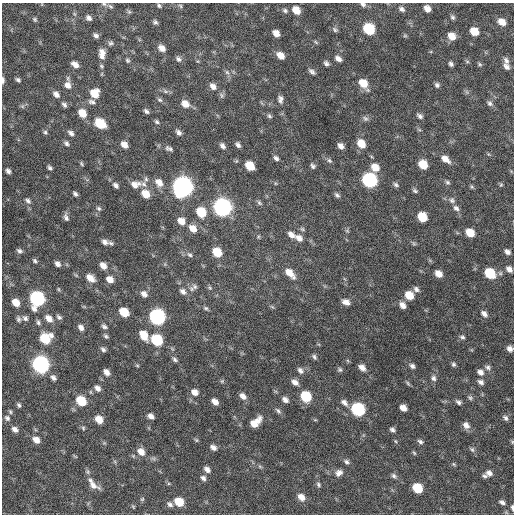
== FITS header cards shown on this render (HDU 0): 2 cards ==
NAXIS1  =                  512 / Axis length
NAXIS2  =                  512 / Axis length

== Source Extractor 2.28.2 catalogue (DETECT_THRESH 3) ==
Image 512 x 512 px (HDU 0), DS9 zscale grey, 1 PNG px = 1 image px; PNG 516 x 516 px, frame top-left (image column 1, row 512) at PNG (2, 3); no overlay
Background 287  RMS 18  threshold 53.9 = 3 sigma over >= 5 px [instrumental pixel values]
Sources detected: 227; all 227 listed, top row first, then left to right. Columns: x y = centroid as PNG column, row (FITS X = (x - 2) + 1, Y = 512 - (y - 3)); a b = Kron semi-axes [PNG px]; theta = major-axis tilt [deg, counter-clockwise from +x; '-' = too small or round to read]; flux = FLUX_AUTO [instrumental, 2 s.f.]
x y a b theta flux
104 4 7 5 -4 2200
363 4 8 6 -25 3200
110 6 8 4 -36 2000
159 6 5 4 - 1900
180 6 6 4 -59 1600
402 9 8 5 -35 3800
427 9 6 5 - 7900
296 10 7 6 - 16000
285 11 6 5 - 2400
129 12 6 5 - 1900
452 17 6 5 - 2400
89 18 6 5 - 3900
35 19 6 5 - 1900
155 22 6 5 - 2500
502 22 7 6 - 12000
369 29 8 7 - 72000
335 30 8 6 -41 2700
474 31 7 6 - 22000
276 33 7 5 -45 8700
96 36 6 4 -36 3300
405 36 6 4 -18 1400
452 36 7 6 - 13000
316 42 7 3 -53 1400
111 43 8 6 17 2700
162 48 8 6 -44 8000
102 52 10 8 89 7000
280 55 8 5 -41 11000
102 56 7 5 -32 3500
178 59 8 6 -37 3600
338 59 8 5 -37 5300
127 60 6 5 - 2000
506 61 9 6 -55 4100
326 63 6 5 - 3200
451 64 5 4 - 2900
480 64 6 5 - 1700
75 65 8 5 -39 7200
101 66 6 5 - 1700
506 66 8 6 -51 5100
227 72 7 5 -45 2900
312 72 8 4 -40 3500
3 80 7 3 -88 3400
18 80 5 4 - 2300
363 83 11 7 -52 18000
68 85 10 8 -80 7800
437 85 6 6 - 2900
213 86 8 6 -44 6700
165 91 7 5 -13 2900
94 93 8 8 - 20000
56 94 9 6 -43 5300
280 99 9 6 -84 4500
160 100 7 5 -18 2500
92 102 11 6 -16 4200
490 103 8 6 -44 3500
185 104 10 7 -40 11000
64 105 7 5 -49 3100
22 106 6 4 -18 1900
146 111 7 4 -45 2900
82 113 9 7 -48 16000
269 116 7 5 -36 2200
420 116 7 5 -35 3500
365 118 8 6 -36 3100
157 122 6 5 - 2200
100 123 9 6 -40 39000
45 132 5 5 - 2100
179 132 7 5 -45 4000
71 133 8 5 -38 4000
66 143 7 5 -46 3000
361 144 10 7 -54 15000
124 145 7 5 -46 8100
238 145 6 4 -49 3700
222 146 7 5 -49 4300
341 146 6 5 - 5600
169 148 11 6 -18 3700
276 158 7 5 -41 3300
445 159 11 6 -38 9400
329 161 7 5 -47 2400
81 164 7 4 -58 1600
423 164 7 6 - 24000
250 166 8 6 -43 24000
313 166 7 5 -63 2700
375 167 9 7 -43 14000
50 168 6 4 -57 2700
8 171 6 5 - 3700
146 179 6 5 - 2400
369 180 8 7 - 240000
159 182 11 8 -48 9800
447 182 7 6 - 2400
135 184 12 9 10 9300
144 184 9 7 -35 5100
116 185 8 5 -46 3600
396 185 8 5 -33 2700
501 185 6 4 68 1600
182 187 9 8 - 880000
472 187 6 4 -44 1700
415 191 6 5 - 2300
75 194 5 4 - 2800
145 194 9 7 -44 17000
337 195 7 5 -44 2900
452 200 8 7 - 4000
28 201 9 6 -38 3700
259 203 8 5 -45 2300
222 207 9 8 - 500000
98 208 7 6 - 2500
456 208 8 6 -39 4400
201 212 8 7 - 35000
66 217 8 5 -73 3900
422 217 8 6 -44 32000
181 221 8 7 - 11000
193 228 10 7 -44 12000
302 229 6 5 - 1900
347 231 6 4 -19 1600
470 233 7 6 - 21000
291 235 9 6 -37 6600
299 238 10 8 -41 7200
105 242 8 6 -39 4500
111 243 9 5 -14 2600
414 243 7 4 -45 1900
19 251 7 5 -30 3100
217 252 8 6 -44 29000
507 252 6 5 - 4400
190 255 8 5 -37 2900
35 261 6 5 - 2200
58 264 6 5 - 4700
103 265 8 6 -51 8100
509 269 7 6 - 5800
290 273 13 7 -46 14000
490 273 8 7 - 46000
438 274 7 5 -42 10000
90 278 10 6 -39 11000
110 279 8 6 -40 9400
195 287 8 8 - 3900
210 288 6 4 -44 1700
416 289 8 6 -50 4000
183 291 9 7 -38 5000
144 294 8 6 -47 6200
409 295 8 6 -42 21000
37 299 9 8 - 240000
16 302 7 5 -46 14000
346 302 9 6 -24 6800
403 305 8 6 -50 7000
206 308 6 5 - 2100
124 312 7 6 - 30000
484 314 8 6 -45 5100
59 317 7 5 -40 2600
157 317 9 7 -43 320000
25 318 7 6 - 3300
49 318 9 6 -43 8600
18 319 7 5 -89 2700
38 322 7 5 -71 2500
104 326 8 6 -41 3000
81 327 7 5 -52 4900
144 335 10 7 -59 19000
106 336 7 5 -36 2300
462 337 6 5 - 2500
45 338 9 8 - 42000
157 340 8 7 - 74000
103 349 7 5 -42 3000
510 349 6 5 - 5200
314 357 7 5 -53 2700
175 360 7 5 -36 2800
453 364 6 5 - 2300
41 365 9 7 -47 430000
412 366 7 5 -41 3600
362 367 7 5 -42 7200
488 367 8 6 -70 3500
300 370 9 6 -47 4300
340 370 6 6 - 2300
107 372 7 5 -47 6800
480 372 8 6 -30 5600
53 378 7 6 - 3900
433 378 8 6 -68 3700
222 381 6 4 45 1600
295 382 8 6 -33 6300
481 382 7 5 -32 4100
408 383 7 4 -59 1800
97 388 8 6 -47 5500
195 392 9 7 -36 7700
243 396 8 6 -43 6400
306 396 8 7 - 53000
470 398 7 5 -42 2300
285 400 7 5 -39 5200
81 401 8 6 -40 41000
215 402 7 5 -43 7600
344 402 10 6 -41 5400
458 402 7 5 -33 3100
19 405 6 4 -69 2300
403 408 6 5 - 8400
358 409 8 7 - 150000
278 411 9 5 -44 3100
10 412 6 4 -69 1800
151 416 6 5 - 5800
7 418 8 7 - 3700
505 418 7 5 -49 3200
99 419 7 6 - 15000
255 422 14 7 42 15000
466 425 9 7 -47 6700
83 428 6 5 - 1900
15 429 8 6 -37 5200
392 429 6 5 - 3100
36 440 8 7 - 9100
196 440 6 4 -46 1700
395 441 5 3 - 1200
420 442 7 5 -33 2900
512 442 5 3 - 1100
213 447 6 5 - 5000
472 449 8 6 -73 2600
141 452 10 8 -47 10000
414 453 6 4 -46 1500
75 456 6 3 -19 1200
346 462 7 5 -42 2900
454 464 6 4 -59 1400
260 467 7 4 -20 1700
207 469 8 6 -44 5200
339 473 10 8 31 5900
489 473 8 7 - 5600
394 476 7 5 -57 2900
484 476 6 5 - 2600
203 478 7 5 -55 3900
93 484 18 7 -47 9900
318 485 7 5 -51 2400
417 488 7 6 - 39000
301 497 8 6 -47 9300
142 499 6 5 - 1600
179 502 7 6 - 26000
502 502 8 5 -27 3700
170 504 8 6 -38 3800
512 507 6 3 -86 3000
At the frame edge (FLAGS 8, measured only in part): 6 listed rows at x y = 104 4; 363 4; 3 80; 510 349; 512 442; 512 507